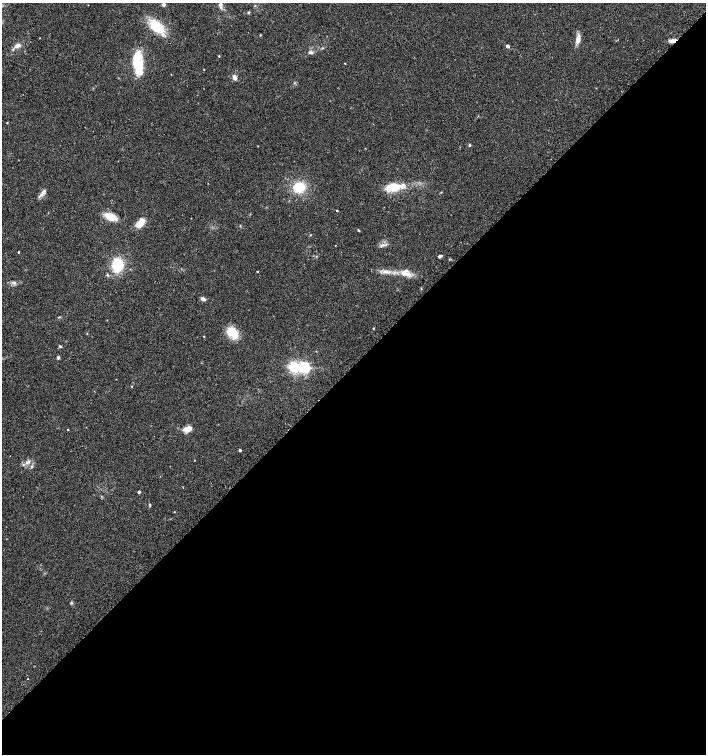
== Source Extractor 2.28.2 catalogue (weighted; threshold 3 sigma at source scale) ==
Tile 15 of 4 x 4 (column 3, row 4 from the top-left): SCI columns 2989-4395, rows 31-1534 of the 6042 x 6072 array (HDU 1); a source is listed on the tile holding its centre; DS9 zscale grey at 2 x 2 block average (1 PNG px = mean of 2 x 2 image px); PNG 708 x 756 px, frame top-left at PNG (2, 3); no overlay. Shown black and unused: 52% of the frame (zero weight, under 2 of 3 exposures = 2% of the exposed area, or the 3 px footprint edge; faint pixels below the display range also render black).
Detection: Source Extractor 2.28.2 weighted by HDU 2 'WHT'; one run over the whole footprint, this tile lists its part. Background 0.0654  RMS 0.0089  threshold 0.0403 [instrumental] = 3 sigma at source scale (4.5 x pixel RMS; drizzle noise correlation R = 1.50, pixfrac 1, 0.0396/0.0396 arcsec/px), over >= 5 px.
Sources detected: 53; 4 inside a brighter listed object's ellipse — not listed separately; the other 49 listed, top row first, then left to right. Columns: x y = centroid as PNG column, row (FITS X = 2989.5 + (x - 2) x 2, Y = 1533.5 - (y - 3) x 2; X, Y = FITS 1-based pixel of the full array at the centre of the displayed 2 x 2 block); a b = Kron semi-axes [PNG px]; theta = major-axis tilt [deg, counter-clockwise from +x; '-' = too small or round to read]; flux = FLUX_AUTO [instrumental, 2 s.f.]
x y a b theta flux
220 4 6 5 - 6.5
164 5 3 3 - 6.7
249 12 3 3 - 1.8
157 27 15 8 -41 73
260 35 2 2 - 1.3
578 39 12 5 81 14
672 41 8 4 14 8.3
17 46 8 5 17 9.3
507 46 2 2 - 8.7
310 52 6 4 -17 4.5
219 56 2 2 - 1.2
345 63 2 2 - 1.1
140 68 17 8 75 39
204 70 2 2 - 0.71
234 77 7 4 -78 8.5
7 123 3 2 - 1.1
469 145 3 3 - 2.8
208 183 2 2 - 1.6
299 187 11 10 - 57
393 187 12 6 5 59
42 193 9 4 56 8
337 210 2 2 - 1.5
110 217 13 7 -22 32
140 223 10 6 52 29
358 230 4 3 - 1.6
335 245 2 2 - 0.94
383 245 5 3 - 5
19 252 2 2 - 19
440 256 4 3 - 3.6
117 265 14 10 88 68
257 271 2 2 - 1.4
385 271 6 5 - 7.5
405 273 14 9 -24 21
203 299 5 4 - 7
59 317 5 2 - 1.5
373 328 2 2 - 1.6
232 332 14 9 -44 46
204 336 2 2 - 1
60 346 4 3 - 2.3
58 357 4 3 - 3.4
294 367 4 4 - 280
305 367 4 4 - 290
188 428 7 4 22 25
68 429 2 2 - 4.9
240 450 2 2 - 4.2
27 462 9 4 25 7.2
31 467 4 3 - 2.2
139 492 2 2 - 5.3
71 603 3 3 - 2.1
Overlapping masked pixels (flux is a lower limit): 1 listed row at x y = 672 41
Diffuse or blended objects may show on this block-average render without a row.